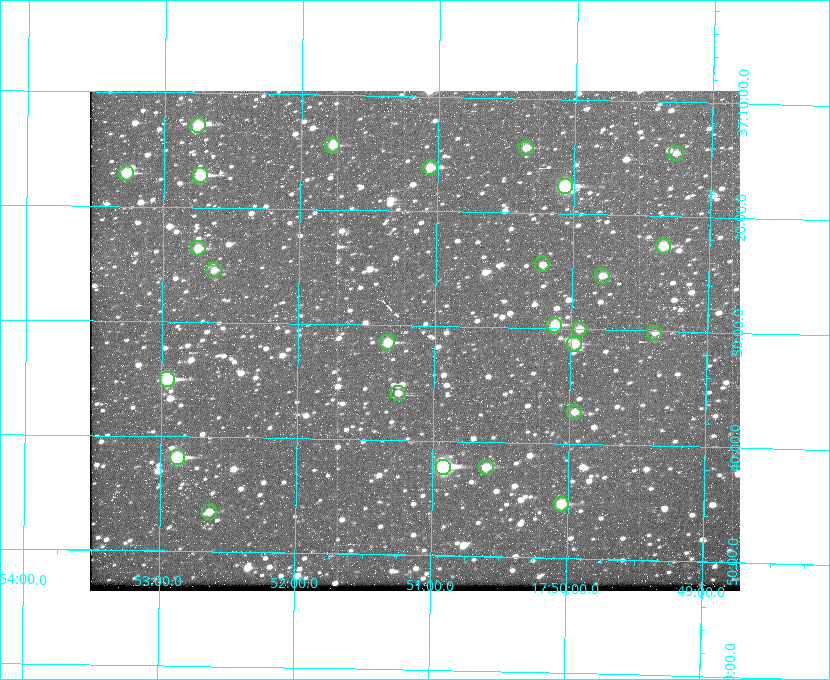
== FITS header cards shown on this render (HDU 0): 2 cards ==
NAXIS1  =                  650
NAXIS2  =                  500

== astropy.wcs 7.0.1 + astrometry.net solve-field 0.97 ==
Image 650 x 500 px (HDU 0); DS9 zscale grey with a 90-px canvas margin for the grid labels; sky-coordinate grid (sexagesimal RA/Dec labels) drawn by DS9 from the SOLVED WCS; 26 Tycho-2 reference stars matched to detected sources circled (green)
Header WCS: none
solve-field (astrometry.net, Tycho-2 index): SOLVED blind (the file carries no WCS)
Solved WCS: RA---TAN-SIP/DEC--TAN-SIP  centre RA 17:51:09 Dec +37:31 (267.79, +37.52 deg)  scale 5.23 arcsec/px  FOV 56.7' x 43.6'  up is +179 deg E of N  parity flipped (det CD > 0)
(file carries no celestial WCS; the grid is the blind solution)
Tycho-2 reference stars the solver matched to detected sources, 26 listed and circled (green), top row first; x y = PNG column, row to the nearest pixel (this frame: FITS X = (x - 90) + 1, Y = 500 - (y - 91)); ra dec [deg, ICRS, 3 dp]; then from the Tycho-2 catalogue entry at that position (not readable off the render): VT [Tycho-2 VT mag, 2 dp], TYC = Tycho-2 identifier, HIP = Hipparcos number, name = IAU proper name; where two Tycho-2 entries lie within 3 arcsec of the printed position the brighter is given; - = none
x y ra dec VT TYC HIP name
198 125 268.189 +37.213 9.71 2620-542-1 - -
332 145 267.943 +37.240 10.39 2620-505-1 - -
526 148 267.589 +37.238 11.09 2619-212-1 - -
676 153 267.316 +37.242 12.03 2619-611-1 - -
430 167 267.764 +37.270 10.17 2620-784-1 - -
126 173 268.319 +37.285 9.88 2620-536-1 - -
200 175 268.183 +37.286 8.98 2620-786-1 87506 -
565 186 267.517 +37.293 8.96 2619-379-1 - -
663 246 267.335 +37.377 10.60 2619-634-1 - -
198 248 268.186 +37.393 10.44 2620-175-1 - -
542 264 267.555 +37.408 11.50 2619-358-1 - -
214 270 268.156 +37.424 11.25 2620-712-1 - -
602 276 267.445 +37.422 11.17 2619-451-1 - -
554 325 267.531 +37.495 10.07 2619-274-1 - -
579 329 267.485 +37.500 11.33 2619-40-1 - -
654 333 267.347 +37.503 12.15 3088-638-1 - -
387 342 267.836 +37.525 9.96 3089-889-1 - -
574 344 267.494 +37.522 10.35 3088-270-1 - -
167 379 268.239 +37.584 8.64 3089-755-1 - -
398 393 267.815 +37.598 11.54 3089-1081-1 - -
574 412 267.491 +37.621 11.40 3088-1284-1 - -
177 457 268.219 +37.697 8.93 3089-671-1 - -
443 467 267.730 +37.705 8.13 3089-1203-1 87349 -
486 467 267.652 +37.703 11.04 3089-693-1 - -
561 504 267.512 +37.755 10.10 3089-2332-1 - -
209 512 268.159 +37.775 11.22 3089-2245-1 - -